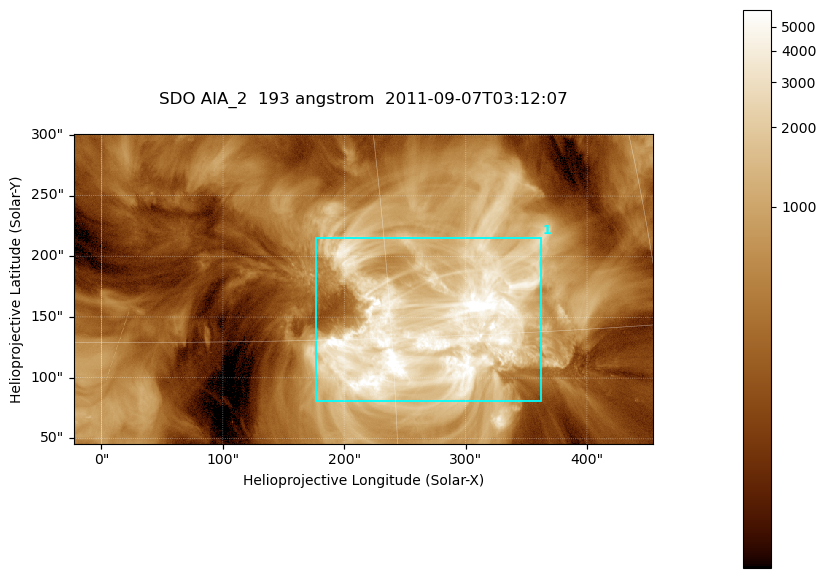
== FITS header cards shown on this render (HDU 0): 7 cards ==
TELESCOP= 'SDO     '           /
INSTRUME= 'AIA_2   '           /
WAVELNTH=                  193 /
WAVEUNIT= 'angstrom'           /
DATE-OBS= '2011-09-07T03:12:07.84' /
CTYPE1  = 'HPLN-TAN'           /
CTYPE2  = 'HPLT-TAN'           /

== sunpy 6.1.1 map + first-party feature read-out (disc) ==
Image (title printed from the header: SDO AIA_2  193 angstrom  2011-09-07T03:12:07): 794 x 424 px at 0.601 arcsec/px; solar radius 952 arcsec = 1585 px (partial field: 4.3% of the solar disc is inside the frame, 100% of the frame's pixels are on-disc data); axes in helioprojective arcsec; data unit not stated in the header (colour bar unlabelled)
Pointing: header CRPIX1/2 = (2043.76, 2047.55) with CRVAL1/2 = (0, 0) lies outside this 794 x 424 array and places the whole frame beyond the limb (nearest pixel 1.29 R_sun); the SolarSoft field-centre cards XCEN/YCEN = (215.6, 173.2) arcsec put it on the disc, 1754 arcsec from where CRPIX/CRVAL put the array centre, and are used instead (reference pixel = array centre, CRVAL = XCEN/YCEN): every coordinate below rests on XCEN/YCEN
Orientation: roll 0.0563 deg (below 1 deg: not rotated)
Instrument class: DISC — disc imager (sunpy class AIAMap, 193 A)
Bright regions (active regions / flare kernels): reference = the on-disc median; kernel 7 px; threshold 5 sigma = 1814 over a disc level ~437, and >= 1.15x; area >= 336 px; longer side >= 5 px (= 3 arcsec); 1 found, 1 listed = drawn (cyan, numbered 1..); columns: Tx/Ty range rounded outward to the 2 arcsec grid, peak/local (2 s.f.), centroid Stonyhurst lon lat
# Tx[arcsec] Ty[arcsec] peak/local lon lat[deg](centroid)
1 176..362 80..216 17 +17 +15